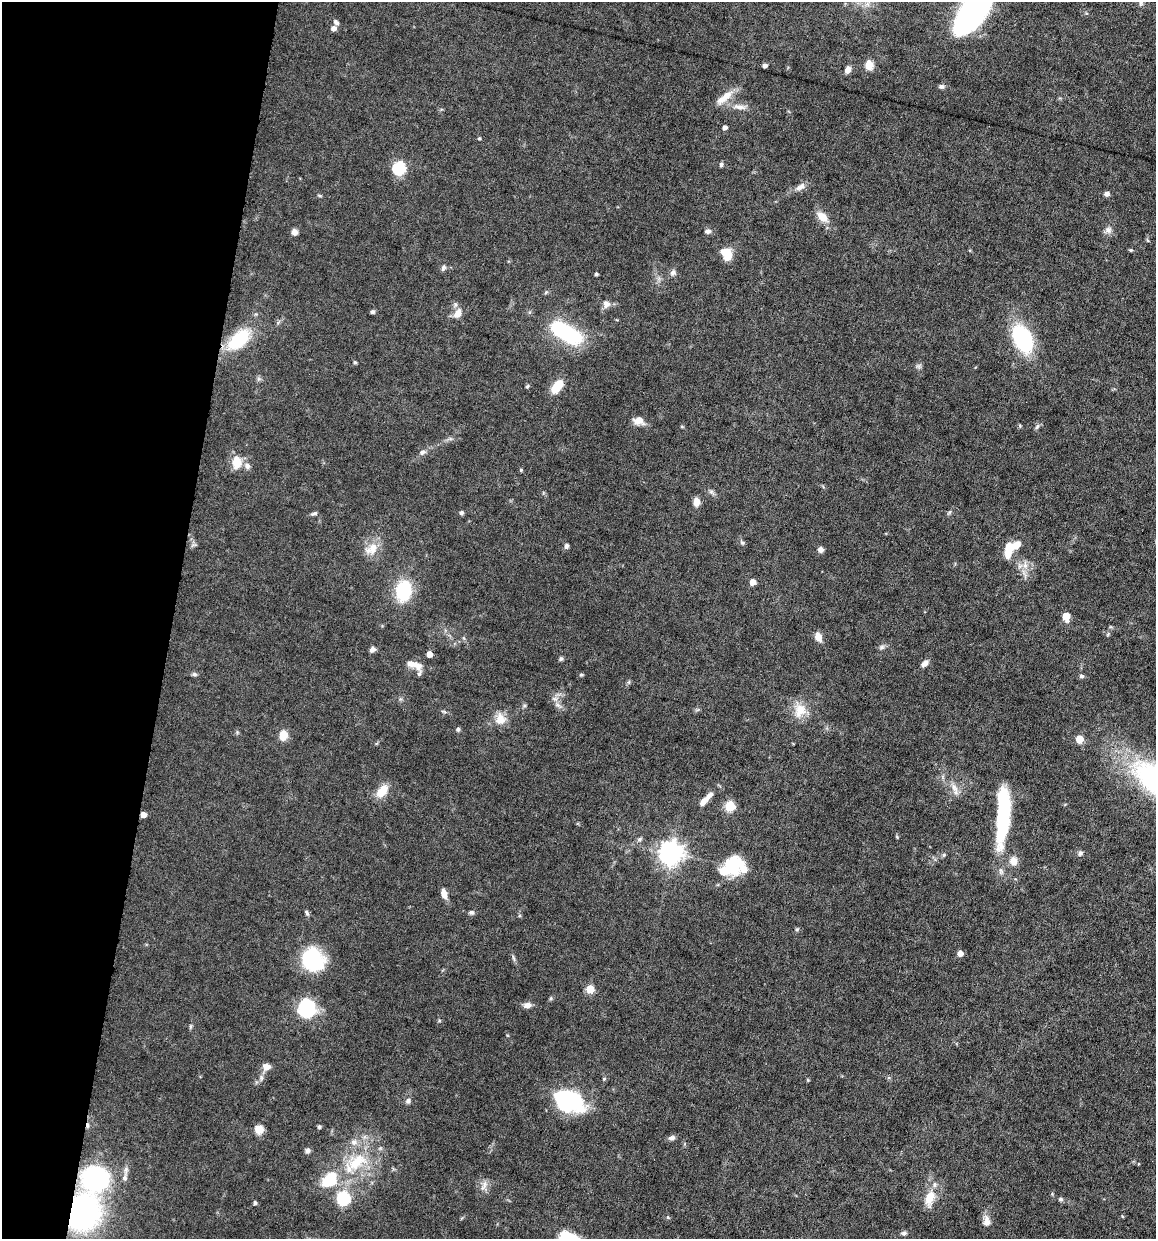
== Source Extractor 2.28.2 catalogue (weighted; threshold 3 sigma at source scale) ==
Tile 9 of 4 x 4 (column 1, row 3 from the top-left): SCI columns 119-1272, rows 1238-2474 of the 4972 x 4949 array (HDU 1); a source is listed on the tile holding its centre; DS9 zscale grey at full resolution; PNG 1158 x 1241 px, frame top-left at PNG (2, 2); no overlay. Shown black and unused: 15% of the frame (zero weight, under 6 of 12 exposures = <1% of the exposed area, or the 3 px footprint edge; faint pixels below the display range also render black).
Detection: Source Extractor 2.28.2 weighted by HDU 2 'WHT'; one run over the whole footprint, this tile lists its part. Background 0.0782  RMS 0.0027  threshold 0.011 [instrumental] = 3 sigma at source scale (4.09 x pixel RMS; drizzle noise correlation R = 1.36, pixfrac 0.8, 0.05/0.05 arcsec/px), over >= 5 px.
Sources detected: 131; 2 inside a brighter object's white glare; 1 cosmic-ray / hot-pixel residue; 1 long thin detection or spike segment (spike, bleed or trail) — not listed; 5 inside a brighter listed object's ellipse — not listed separately; the other 122 listed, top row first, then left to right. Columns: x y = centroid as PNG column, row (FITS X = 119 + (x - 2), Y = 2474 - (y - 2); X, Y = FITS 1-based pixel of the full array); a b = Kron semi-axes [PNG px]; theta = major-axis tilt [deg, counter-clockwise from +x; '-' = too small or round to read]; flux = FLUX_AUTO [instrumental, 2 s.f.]
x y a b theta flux
1141 3 8 5 81 0.55
973 10 40 18 57 89
336 22 8 6 -44 0.67
334 28 5 5 - 1.3
765 65 5 4 - 0.63
869 65 12 11 - 2.2
848 70 8 6 69 1.4
942 86 7 6 - 0.6
726 95 18 11 38 3.2
740 107 19 7 -7 1.9
725 127 4 4 - 1.1
479 138 4 3 - 0.29
721 164 6 4 87 0.44
399 168 6 6 - 31
801 187 14 7 36 1.5
1107 194 6 5 - 0.83
320 195 7 3 -9 0.32
823 217 12 8 -42 3.4
1108 230 10 9 - 1.2
708 231 8 6 3 0.79
295 232 7 7 - 1.2
1131 250 4 4 - 0.27
727 254 14 11 -62 3.8
443 268 8 5 63 0.61
673 273 8 7 - 0.86
596 274 3 3 - 0.44
546 292 6 5 - 0.39
606 304 9 9 - 1.3
372 312 5 5 - 0.49
457 313 11 7 59 2.5
566 332 35 15 -32 24
1023 338 24 14 -64 28
239 339 34 18 42 11
355 362 5 4 - 0.34
918 366 7 4 -18 0.51
527 386 6 4 66 0.35
557 387 14 8 53 5.5
639 420 13 10 -15 2.1
1020 426 6 3 -72 0.29
1037 427 7 5 45 0.51
450 439 7 4 18 0.51
422 452 9 6 15 0.84
237 462 18 12 87 3.7
521 470 4 4 - 0.32
696 502 10 7 -89 1.6
949 512 6 4 58 0.42
314 513 9 4 19 0.56
461 513 5 5 - 0.49
742 542 7 5 -31 0.45
566 546 7 5 90 0.64
372 549 20 13 34 3.5
820 549 5 5 - 1.5
1008 552 20 9 84 3.5
1025 565 10 6 90 1.4
752 582 5 5 - 2.5
404 590 14 10 81 19
1066 616 8 7 - 2.7
818 637 10 7 -72 2
464 638 6 4 -71 0.33
882 647 9 5 28 0.66
372 649 7 6 - 0.83
429 654 5 4 - 2.5
561 659 6 5 - 0.43
925 663 10 6 48 1.2
414 665 23 8 -19 3
194 674 7 5 -16 0.53
581 675 4 4 - 0.37
1082 676 7 5 -1 0.53
558 705 10 5 -27 0.94
800 710 22 16 63 4.5
444 711 9 3 -21 0.38
500 719 14 13 - 3.1
458 729 6 5 - 0.47
283 735 10 8 86 3.3
1079 739 5 5 - 4.7
954 788 14 8 -64 1.8
382 791 17 10 51 3.7
702 802 13 7 52 1.2
730 806 5 5 - 14
143 815 4 4 - 2
1003 817 59 13 88 27
897 837 5 4 - 0.25
639 839 7 5 41 0.57
671 853 8 8 - 210
1080 853 7 6 - 0.66
944 855 6 5 - 0.38
1013 861 11 9 -85 2.3
732 865 28 17 41 12
444 894 12 7 -78 1.7
306 912 8 4 -56 0.49
471 912 7 6 - 0.58
797 929 5 5 - 0.35
960 953 5 4 - 2
513 958 11 3 -75 0.5
313 959 26 22 -49 16
590 989 5 5 - 7.1
551 998 6 4 71 0.33
527 1005 10 7 3 1.3
306 1008 17 15 -87 17
191 1026 6 4 71 0.35
266 1067 9 8 - 1.8
261 1078 7 4 72 0.58
604 1079 5 4 - 0.29
569 1100 31 20 -23 27
408 1101 8 6 49 0.73
319 1127 5 4 - 0.44
259 1129 11 9 -47 2.2
672 1138 9 6 11 0.84
307 1150 7 6 - 0.7
357 1162 30 19 31 12
95 1178 20 18 -3 42
125 1178 11 7 85 1.2
329 1180 22 15 42 8.8
484 1185 16 6 64 1.4
343 1198 6 6 - 31
930 1198 18 10 76 4.7
1061 1199 6 5 - 0.5
255 1203 4 4 - 0.56
82 1213 26 21 66 71
987 1221 15 9 -87 1.8
904 1233 8 5 1 0.57
566 1238 12 10 -37 9.6
Overlapping masked pixels (flux is a lower limit): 2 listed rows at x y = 143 815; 82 1213
Isophote crosses this tile's border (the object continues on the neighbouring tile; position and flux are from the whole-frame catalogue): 3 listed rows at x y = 1141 3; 973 10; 566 1238